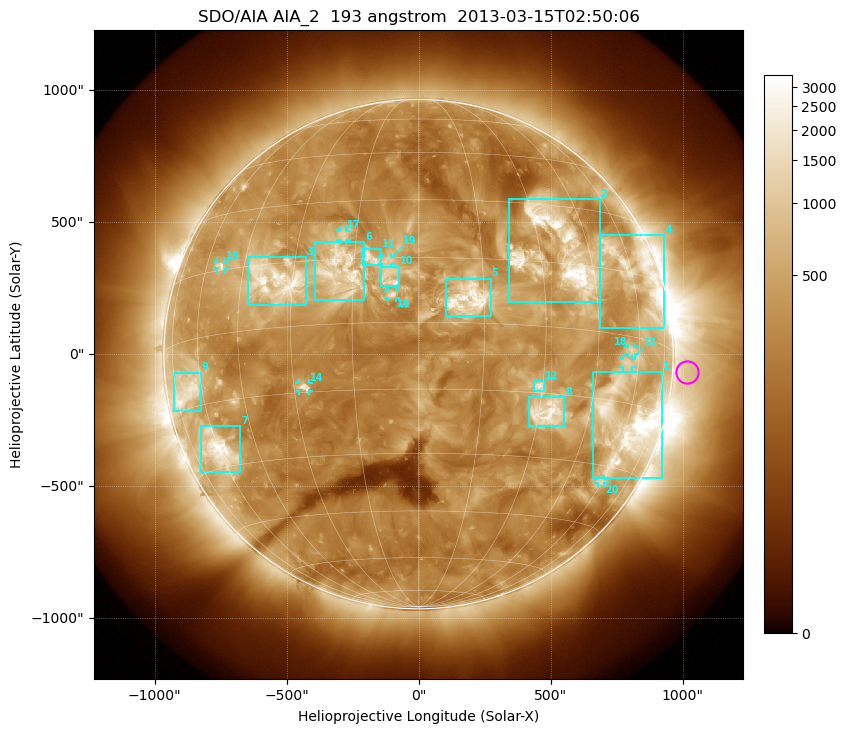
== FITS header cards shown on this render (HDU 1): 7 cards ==
TELESCOP= 'SDO/AIA'
INSTRUME= 'AIA_2'
WAVELNTH=                  193
WAVEUNIT= 'angstrom'
DATE-OBS= '2013-03-15T02:50:06.84'
CTYPE1  = 'HPLN-TAN'
CTYPE2  = 'HPLT-TAN'

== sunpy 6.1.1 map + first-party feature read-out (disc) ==
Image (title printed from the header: SDO/AIA AIA_2  193 angstrom  2013-03-15T02:50:06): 1024 x 1024 px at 2.4 arcsec/px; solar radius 965 arcsec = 402 px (full disc in frame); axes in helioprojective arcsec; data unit not stated in the header (colour bar unlabelled)
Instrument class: DISC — disc imager (sunpy class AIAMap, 193 A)
Bright regions (active regions / flare kernels): reference = the median radial profile (limb darkening/brightening removed); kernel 9 px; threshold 5 sigma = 700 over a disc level ~298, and >= 1.15x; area >= 12 px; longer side >= 10 px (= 24 arcsec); searched inside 0.97 R_sun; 20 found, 20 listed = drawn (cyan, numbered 1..; 8 of them under ~33 arcsec drawn as corner ticks so the feature stays visible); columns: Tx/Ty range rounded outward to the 5 arcsec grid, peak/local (2 s.f.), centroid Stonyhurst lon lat
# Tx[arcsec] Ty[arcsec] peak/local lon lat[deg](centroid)
1 660..925 -470..-65 19 +60 -20
2 340..690 200..590 15 +35 +18
3 -650..-425 185..370 12 -35 +11
4 685..930 95..450 7.1 +63 +15
5 100..275 145..285 9.2 +11 +5
6 -390..-205 205..425 6.5 -18 +12
7 -825..-675 -450..-270 11 -60 -26
8 420..555 -275..-160 9.1 +32 -19
9 -930..-825 -215..-70 6.1 -67 -11
10 -145..-75 260..330 5.9 -7 +10
11 -210..-145 335..400 5.2 -11 +15
12 435..475 -140..-100 6.6 +29 -14
13 -765..-730 320..350 6.9 -53 +16
14 -450..-415 -140..-110 5.8 -27 -14
15 775..810 -50..-20 4.1 +55 -6
16 -115..-85 210..240 5.5 -6 +6
17 -300..-270 435..470 3.9 -18 +21
18 795..820 0..30 3.9 +57 -3
19 -140..-100 340..370 3.5 -7 +14
20 680..705 -490..-470 3.7 +59 -34
Off-limb structures (1.02-1.3 R_sun): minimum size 162 px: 2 found; the strongest spans PA ~230..300 deg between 1.02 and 1.3 R_sun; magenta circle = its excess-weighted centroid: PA ~265 deg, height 1.06 R_sun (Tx ~1015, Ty ~-70 arcsec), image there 1.7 x the reference